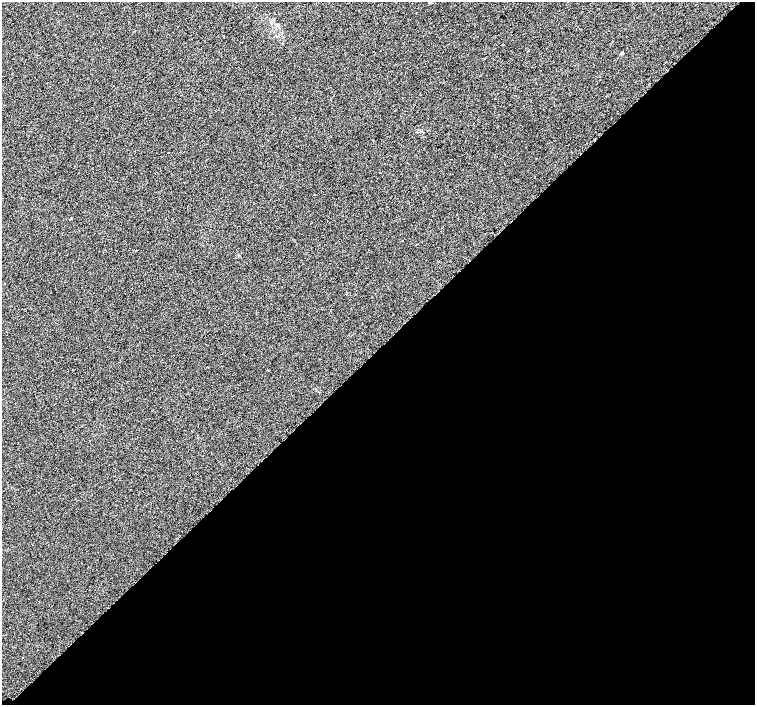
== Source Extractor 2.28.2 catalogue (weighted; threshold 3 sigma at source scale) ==
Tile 15 of 4 x 4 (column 3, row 4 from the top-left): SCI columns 3066-4571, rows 207-1612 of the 6096 x 6087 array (HDU 1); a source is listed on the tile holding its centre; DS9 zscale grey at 2 x 2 block average (1 PNG px = mean of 2 x 2 image px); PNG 757 x 707 px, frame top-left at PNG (2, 2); no overlay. Shown black and unused: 51% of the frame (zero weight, under 2 of 3 exposures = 2% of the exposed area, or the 3 px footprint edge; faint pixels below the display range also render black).
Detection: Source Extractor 2.28.2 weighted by HDU 2 'WHT'; one run over the whole footprint, this tile lists its part. Background 0.00785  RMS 0.0056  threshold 0.0252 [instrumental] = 3 sigma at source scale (4.5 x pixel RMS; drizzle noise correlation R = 1.50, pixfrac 1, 0.0396/0.0396 arcsec/px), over >= 5 px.
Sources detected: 5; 1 cosmic-ray / hot-pixel residue — not listed; the other 4 listed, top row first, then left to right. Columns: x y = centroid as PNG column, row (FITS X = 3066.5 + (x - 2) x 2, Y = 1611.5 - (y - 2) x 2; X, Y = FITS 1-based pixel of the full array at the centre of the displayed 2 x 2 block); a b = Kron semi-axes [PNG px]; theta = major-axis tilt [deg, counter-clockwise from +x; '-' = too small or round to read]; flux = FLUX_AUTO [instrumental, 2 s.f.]
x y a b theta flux
430 2 4 3 - 1.7
502 45 2 2 - 2.3
621 53 3 2 - 2.9
70 218 3 2 - 5.5
Isophote crosses this tile's border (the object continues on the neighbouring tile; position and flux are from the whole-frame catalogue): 1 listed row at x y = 430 2